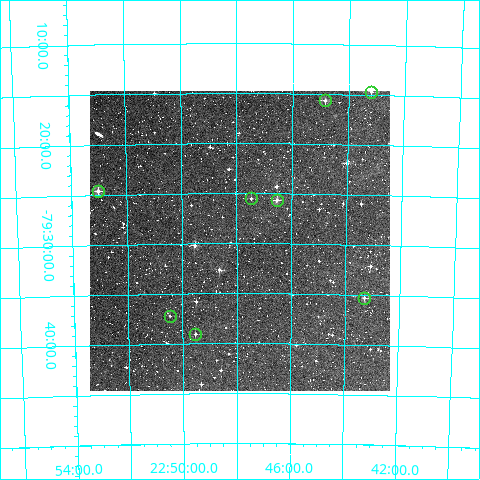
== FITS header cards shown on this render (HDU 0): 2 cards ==
NAXIS1  =                  300
NAXIS2  =                  300

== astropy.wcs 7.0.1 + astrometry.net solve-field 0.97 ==
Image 300 x 300 px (HDU 0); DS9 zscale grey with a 90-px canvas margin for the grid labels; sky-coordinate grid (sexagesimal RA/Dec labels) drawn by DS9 from the SOLVED WCS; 8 Tycho-2 reference stars matched to detected sources circled (green)
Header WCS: RA---TAN/DEC--TAN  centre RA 22:47:53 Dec -79:30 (341.97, -79.50 deg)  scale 6 arcsec/px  FOV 30.0' x 30.0'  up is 0 deg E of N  parity normal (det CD < 0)
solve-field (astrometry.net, Tycho-2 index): VERIFIED the header's WCS against the Tycho-2 star catalogue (verified at 2 index scales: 7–8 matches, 0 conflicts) and refined it, rather than solving blind
Solved WCS: RA---TAN-SIP/DEC--TAN-SIP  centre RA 22:47:53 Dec -79:30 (341.97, -79.50 deg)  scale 6 arcsec/px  FOV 30.0' x 30.0'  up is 0 deg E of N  parity normal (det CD < 0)
The solver's refit moves the header's centre by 2.1 arcsec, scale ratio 1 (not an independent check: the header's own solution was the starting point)
Tycho-2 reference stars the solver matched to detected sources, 8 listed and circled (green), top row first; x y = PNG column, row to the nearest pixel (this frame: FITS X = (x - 90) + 1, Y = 300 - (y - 94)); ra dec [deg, ICRS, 3 dp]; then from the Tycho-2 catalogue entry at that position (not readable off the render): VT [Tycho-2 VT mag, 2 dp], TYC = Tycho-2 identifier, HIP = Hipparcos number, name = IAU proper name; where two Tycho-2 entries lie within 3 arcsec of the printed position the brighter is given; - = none
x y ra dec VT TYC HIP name
371 95 340.795 -79.245 11.30 9484-216-1 - -
325 103 341.207 -79.261 10.81 9484-271-1 - -
98 194 343.255 -79.410 10.46 9484-189-1 - -
251 201 341.870 -79.425 11.84 9484-692-1 - -
277 203 341.636 -79.428 10.74 9484-413-1 - -
364 301 340.822 -79.589 11.47 9484-529-1 - -
170 319 342.620 -79.620 12.48 9484-818-1 - -
195 337 342.383 -79.651 12.05 9484-612-1 - -